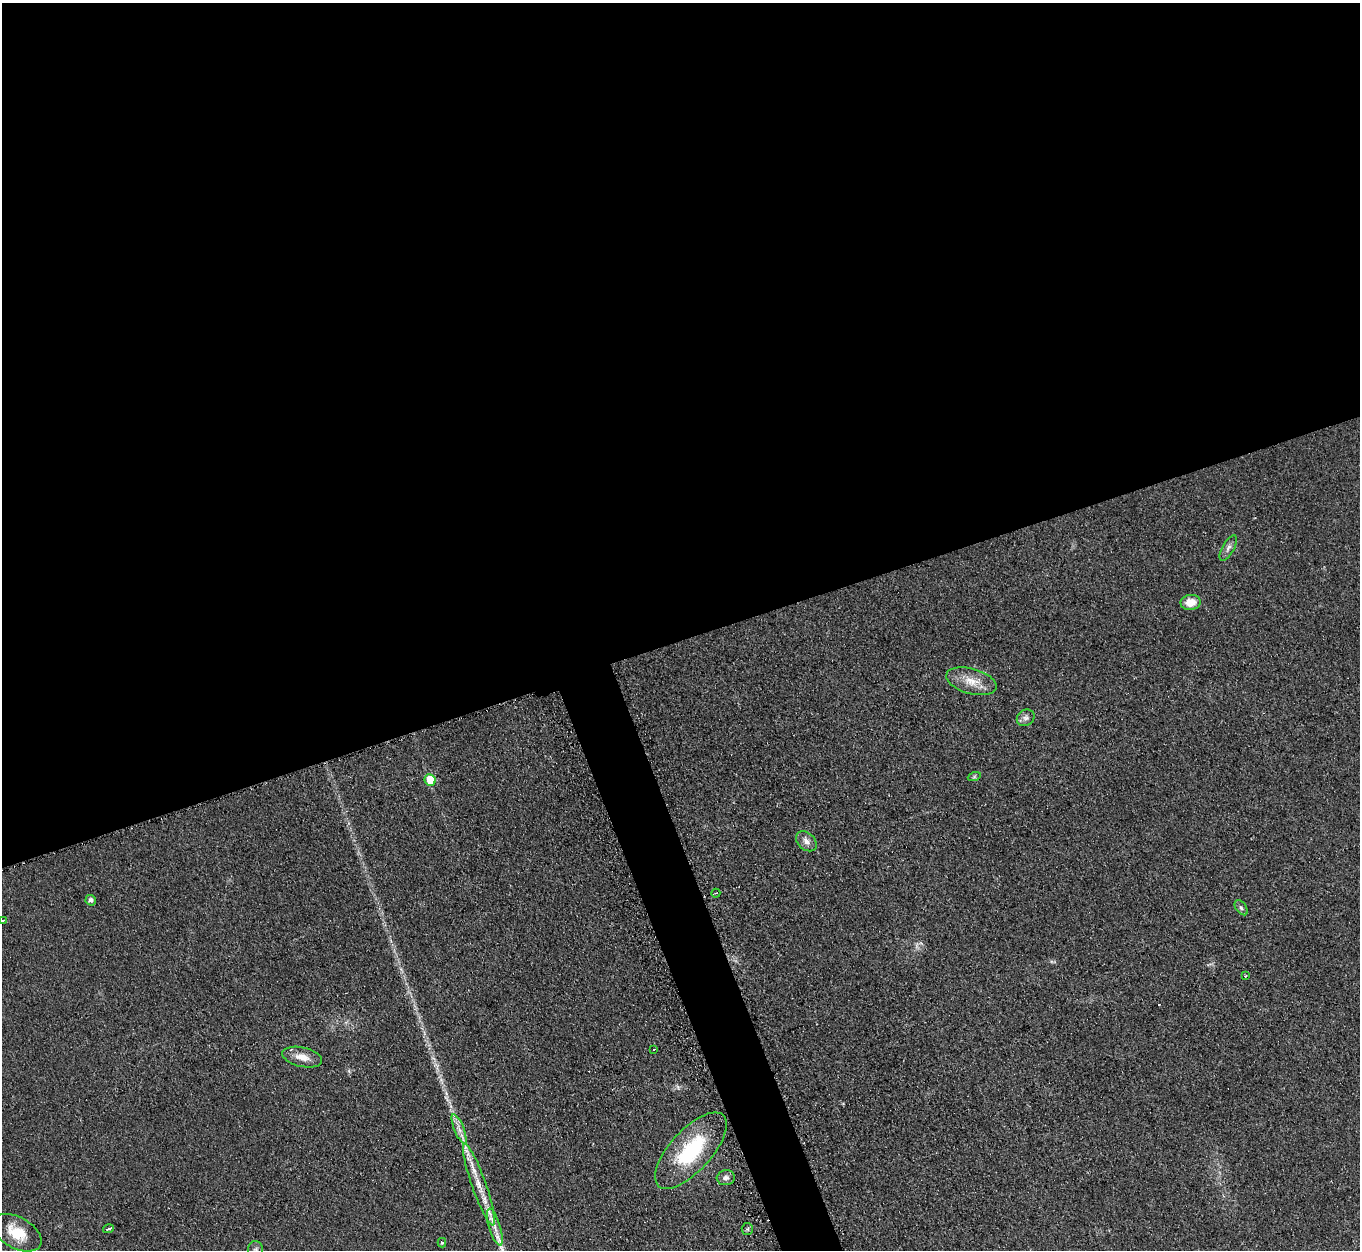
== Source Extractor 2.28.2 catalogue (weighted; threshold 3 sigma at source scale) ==
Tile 2 of 4 x 4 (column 2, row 1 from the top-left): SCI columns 1377-2734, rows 4027-5274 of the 5460 x 5421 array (HDU 1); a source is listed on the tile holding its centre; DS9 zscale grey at full resolution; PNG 1362 x 1252 px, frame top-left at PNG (2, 3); each listed source drawn as its Kron ellipse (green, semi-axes under 4 px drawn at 4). Shown black and unused: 53% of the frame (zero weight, under 2 of 3 exposures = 2% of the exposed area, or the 3 px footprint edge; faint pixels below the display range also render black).
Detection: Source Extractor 2.28.2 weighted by HDU 2 'WHT'; one run over the whole footprint, this tile lists its part. Background 0.0959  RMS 0.012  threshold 0.0519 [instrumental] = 3 sigma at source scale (4.5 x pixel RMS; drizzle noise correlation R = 1.50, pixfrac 1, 0.05/0.05 arcsec/px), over >= 5 px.
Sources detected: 27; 1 too faint to see at this stretch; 1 cosmic-ray / hot-pixel residue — neither listed nor drawn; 1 inside a brighter listed object's ellipse — not listed separately; the other 24 listed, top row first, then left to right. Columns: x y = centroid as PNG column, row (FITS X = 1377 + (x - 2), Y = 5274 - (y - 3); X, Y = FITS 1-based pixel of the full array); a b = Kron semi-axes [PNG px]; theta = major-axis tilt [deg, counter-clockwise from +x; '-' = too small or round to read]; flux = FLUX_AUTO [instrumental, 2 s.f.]
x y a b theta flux
1228 548 14 5 61 5
1191 602 10 7 8 16
971 681 26 12 -16 20
1026 718 9 8 - 4.9
974 777 6 4 19 1.8
430 780 6 5 - 29
806 841 12 8 -43 6.9
716 893 4 3 - 1.3
91 900 5 5 - 4
1241 908 8 5 -52 2.8
2 920 3 2 - 1.4
1245 976 3 2 - 1.8
654 1049 2 2 - 1.4
302 1057 20 9 -13 14
459 1129 16 5 -68 7.7
691 1151 48 20 48 83
726 1178 9 7 5 4.5
479 1184 43 7 -71 25
495 1227 19 6 -73 8.9
108 1229 5 3 - 10
747 1229 6 5 - 1.8
17 1233 27 15 -29 29
442 1243 5 4 - 2
256 1250 9 7 -85 4
Isophote crosses this tile's border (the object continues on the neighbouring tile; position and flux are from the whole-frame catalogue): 2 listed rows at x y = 2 920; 256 1250